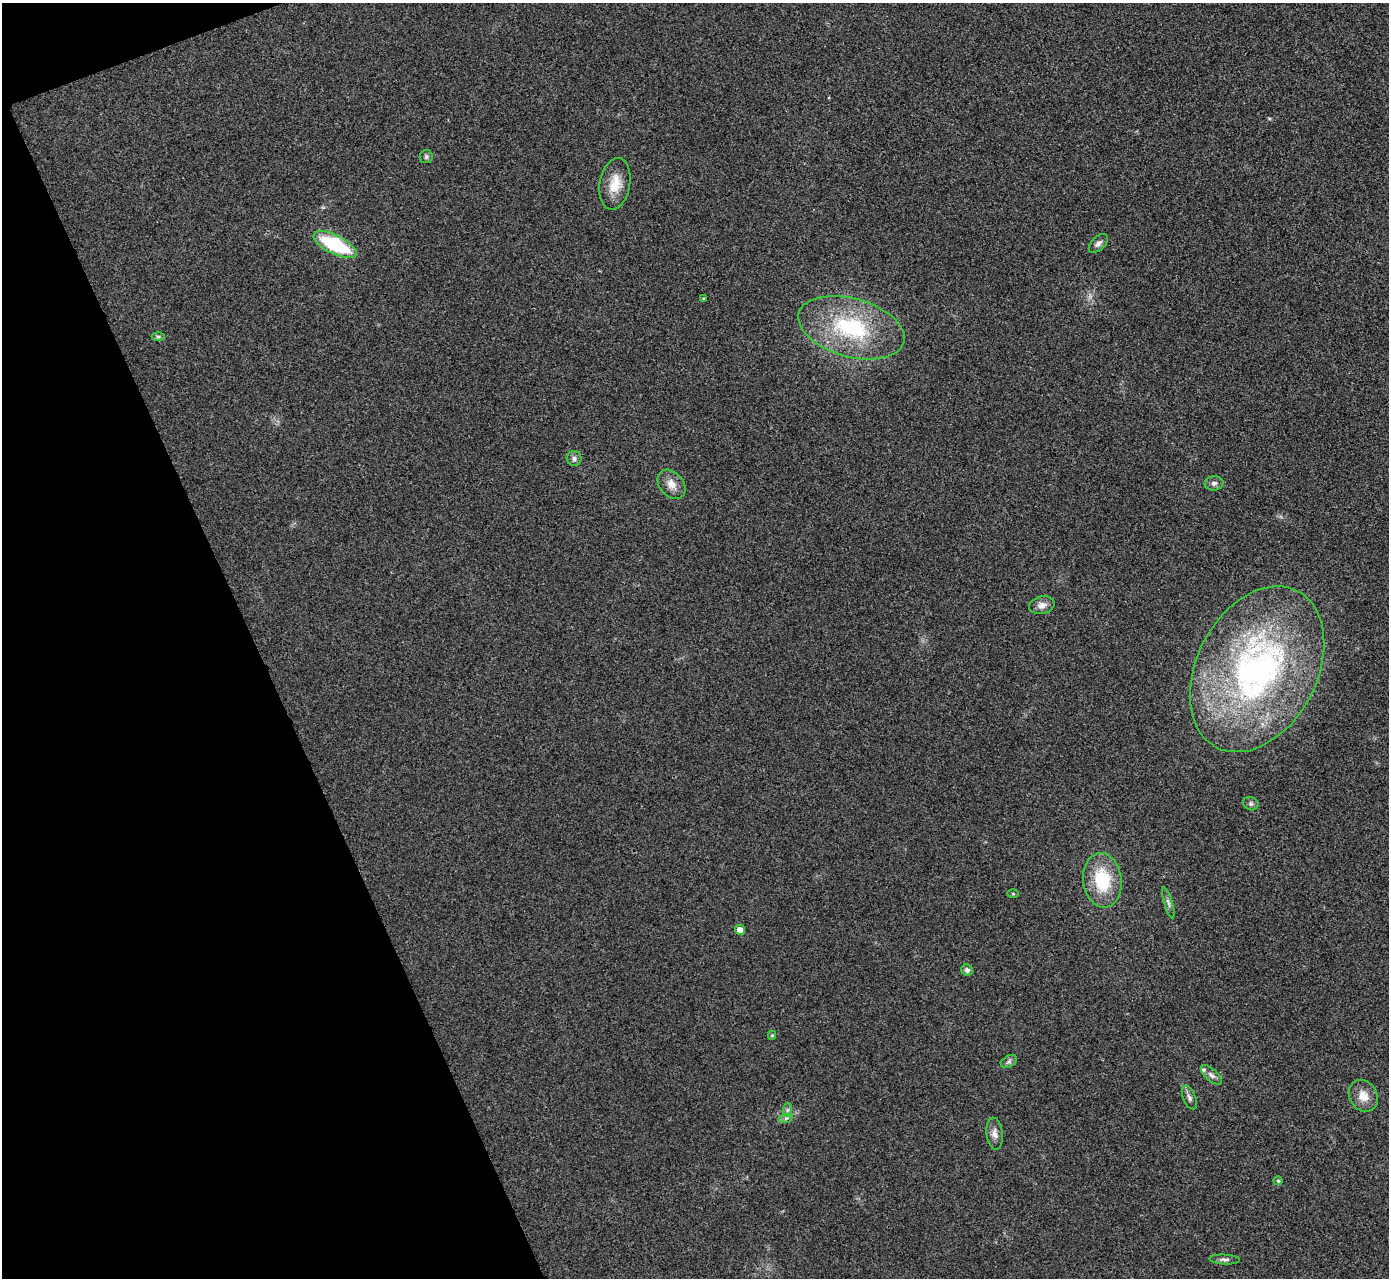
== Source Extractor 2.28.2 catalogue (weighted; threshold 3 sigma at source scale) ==
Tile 5 of 4 x 4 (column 1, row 2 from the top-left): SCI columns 6-1392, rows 2710-3985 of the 5559 x 5548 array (HDU 1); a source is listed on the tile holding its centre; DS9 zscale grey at full resolution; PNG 1391 x 1280 px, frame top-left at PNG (2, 3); each listed source drawn as its Kron ellipse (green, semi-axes under 4 px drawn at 4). Shown black and unused: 19% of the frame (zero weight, under 3 of 4 exposures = <1% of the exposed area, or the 3 px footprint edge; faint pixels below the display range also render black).
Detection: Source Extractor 2.28.2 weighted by HDU 2 'WHT'; one run over the whole footprint, this tile lists its part. Background 0.0488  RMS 0.0067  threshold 0.0301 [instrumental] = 3 sigma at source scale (4.5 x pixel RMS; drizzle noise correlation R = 1.50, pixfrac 1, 0.05/0.05 arcsec/px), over >= 5 px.
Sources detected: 29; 1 inside a brighter listed object's ellipse — not listed separately; the other 28 listed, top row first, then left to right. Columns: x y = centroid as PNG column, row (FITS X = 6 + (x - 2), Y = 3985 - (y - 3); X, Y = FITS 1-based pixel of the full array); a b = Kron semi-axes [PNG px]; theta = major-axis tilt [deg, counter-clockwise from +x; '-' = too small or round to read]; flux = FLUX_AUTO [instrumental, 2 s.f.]
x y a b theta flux
426 157 6 6 - 1.5
615 184 26 15 79 14
1098 243 12 6 44 2.8
335 245 23 9 -26 49
704 299 4 4 - 0.91
851 328 54 29 -16 70
158 337 6 4 0 1
574 458 7 7 - 2.3
1214 483 9 7 7 2.4
672 484 16 12 -51 6.6
1042 605 13 8 12 4.3
1257 669 88 60 62 240
1251 804 8 6 -24 1.6
1102 880 27 19 -83 33
1013 894 5 4 - 0.74
1168 903 16 4 -73 2.2
740 930 5 5 - 5.4
967 970 6 5 - 2.6
772 1035 4 4 - 0.97
1009 1061 9 5 29 1.7
1211 1075 13 6 -41 2.6
1363 1096 17 13 -57 8.4
1189 1097 12 6 -67 2.4
787 1110 7 4 89 1.5
786 1118 7 4 19 1.5
994 1134 16 8 -83 4.1
1278 1181 4 4 - 0.79
1225 1259 15 5 -2 2.4